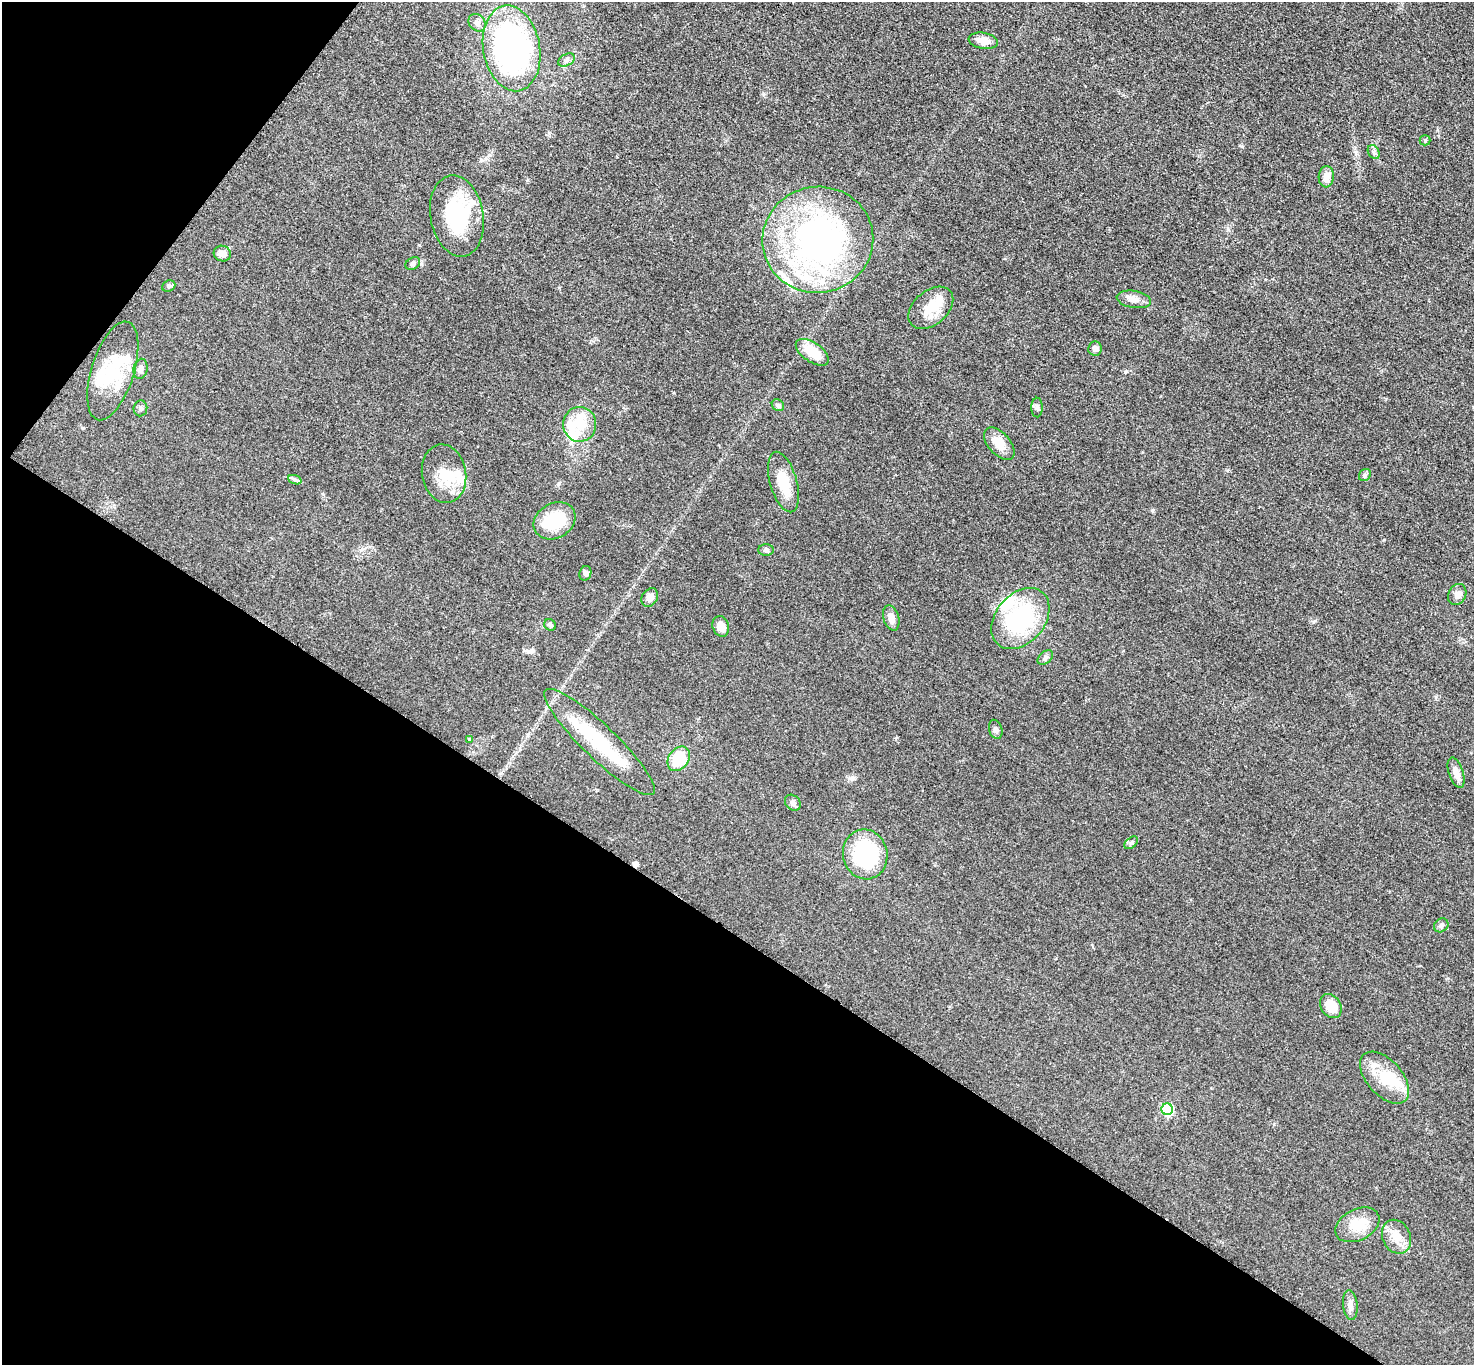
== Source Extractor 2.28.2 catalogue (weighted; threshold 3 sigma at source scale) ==
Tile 9 of 4 x 4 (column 1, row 3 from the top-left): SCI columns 13-1484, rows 1525-2887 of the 5911 x 5916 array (HDU 1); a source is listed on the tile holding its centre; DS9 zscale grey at full resolution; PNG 1476 x 1367 px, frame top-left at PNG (2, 2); each listed source drawn as its Kron ellipse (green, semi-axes under 4 px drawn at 4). Shown black and unused: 36% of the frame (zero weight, under 3 of 5 exposures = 1% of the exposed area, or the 3 px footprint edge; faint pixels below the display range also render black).
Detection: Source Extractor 2.28.2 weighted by HDU 2 'WHT'; one run over the whole footprint, this tile lists its part. Background 0.0533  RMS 0.0058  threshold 0.0262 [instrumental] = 3 sigma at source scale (4.5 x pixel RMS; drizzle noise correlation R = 1.50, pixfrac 1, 0.05/0.05 arcsec/px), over >= 5 px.
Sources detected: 65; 7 inside a brighter object's white glare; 1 cosmic-ray / hot-pixel residue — neither listed nor drawn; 5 inside a brighter listed object's ellipse — not listed separately; the other 52 listed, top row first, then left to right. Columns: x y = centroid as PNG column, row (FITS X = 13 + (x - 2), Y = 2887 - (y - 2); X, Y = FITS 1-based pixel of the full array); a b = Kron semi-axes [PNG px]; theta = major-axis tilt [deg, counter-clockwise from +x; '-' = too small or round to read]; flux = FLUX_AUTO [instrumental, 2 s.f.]
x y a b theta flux
477 23 9 7 -45 2.8
983 41 15 8 -10 5.9
512 48 43 28 -80 160
566 60 9 5 27 1.7
1425 140 5 5 - 0.78
1374 152 7 5 -60 1.4
1326 177 10 7 85 5.2
457 216 41 26 -80 44
818 240 55 53 10 180
222 253 8 8 - 3.5
413 264 8 6 30 1.6
169 286 7 5 23 1.2
1134 299 17 8 -9 4.7
931 308 26 17 40 13
1095 349 7 6 - 2.3
812 352 19 9 -34 14
140 369 10 7 80 2.6
113 371 51 21 72 29
778 405 6 5 - 1.1
1037 407 10 5 -89 1.6
140 408 8 7 - 1.9
580 424 17 16 - 12
999 444 19 11 -48 9.4
444 474 29 22 -80 16
1365 475 6 5 - 1.2
295 480 7 4 -20 1.1
783 482 31 13 -74 15
555 521 22 17 30 25
766 550 8 5 0 1.6
585 573 7 6 - 1.4
1457 594 11 8 64 2.9
650 597 10 7 56 3.8
891 618 13 7 -72 4.4
1020 619 34 24 49 58
550 625 6 5 - 1.6
721 626 10 8 -72 5.2
1045 658 9 6 41 1.7
996 729 10 6 -72 1.9
469 739 4 4 - 0.51
600 742 75 17 -44 43
679 759 13 10 53 18
1456 773 16 7 -72 4.4
793 803 9 7 -43 1.9
1131 843 8 5 41 1.3
865 854 25 22 -77 51
1441 925 7 6 - 1.9
1331 1006 13 10 -55 10
1384 1078 31 17 -48 18
1167 1109 6 5 - 47
1357 1225 23 15 27 12
1396 1237 17 14 -65 8.3
1350 1305 15 7 -83 3.4
Unlisted compact peaks at least as high as the median listed source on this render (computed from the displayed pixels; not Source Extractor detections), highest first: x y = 1152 510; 1384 540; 1313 622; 1125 372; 763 94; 481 160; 323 494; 1241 146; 419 245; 674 393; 559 483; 1436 697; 1227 470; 559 288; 527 180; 83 428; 852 779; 489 155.